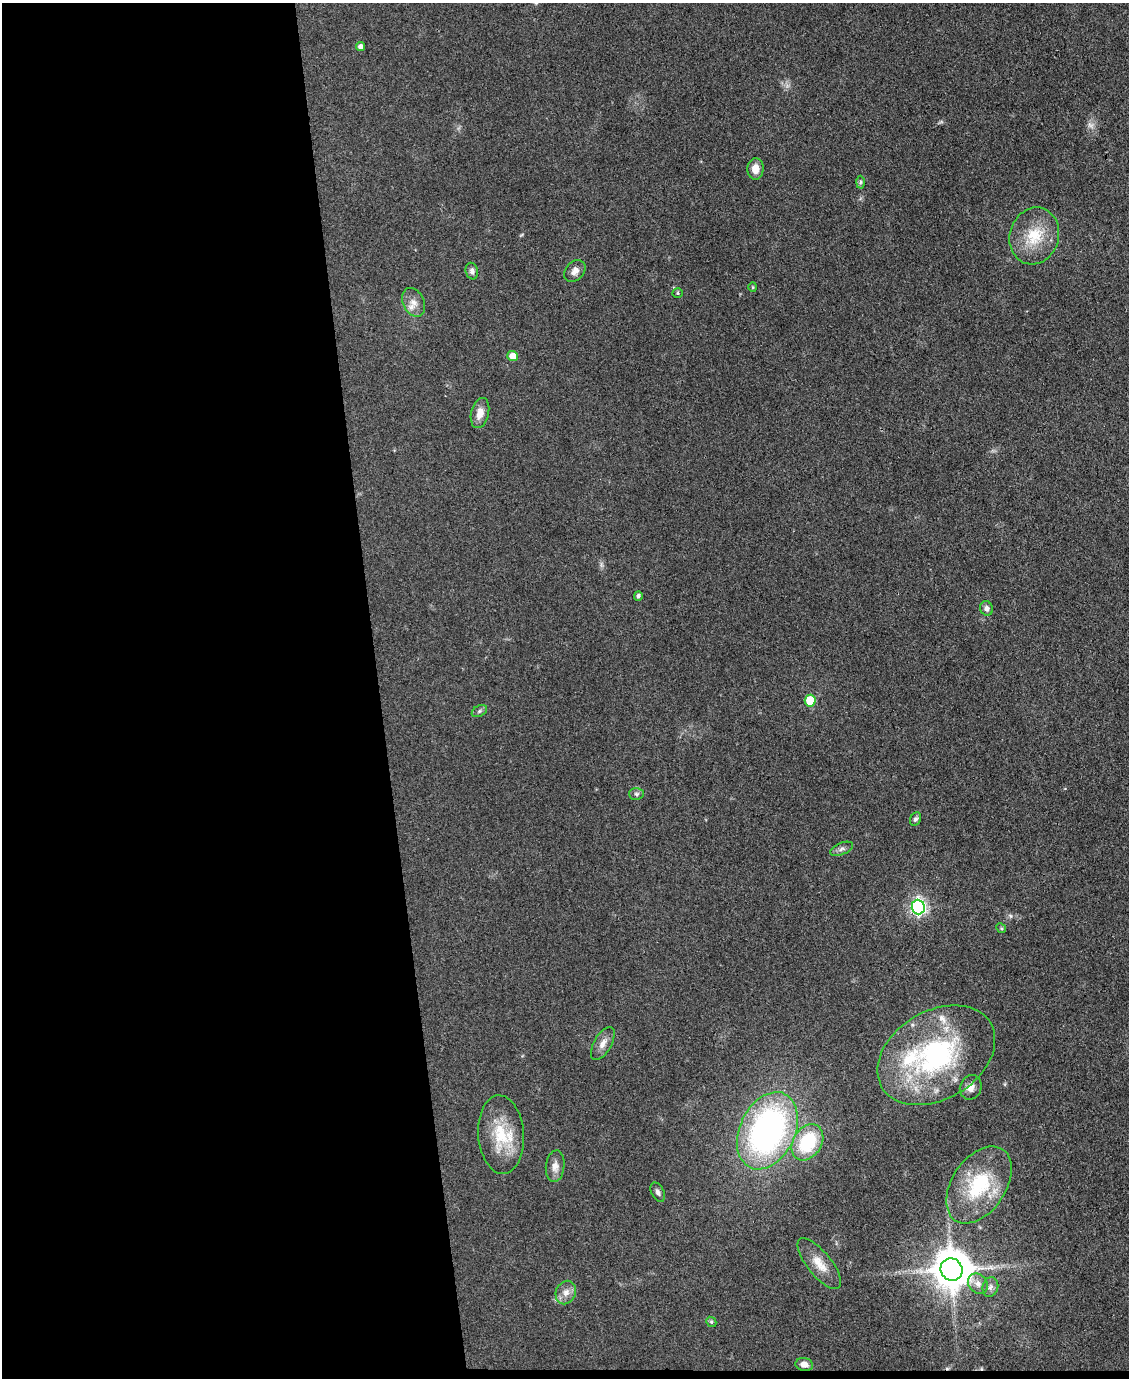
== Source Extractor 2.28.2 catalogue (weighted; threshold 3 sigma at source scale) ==
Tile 9 of 4 x 3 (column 1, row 3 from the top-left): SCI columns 1-1127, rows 232-1607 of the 4509 x 4485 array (HDU 1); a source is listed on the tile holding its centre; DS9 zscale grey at full resolution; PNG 1131 x 1380 px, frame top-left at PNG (2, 3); each listed source drawn as its Kron ellipse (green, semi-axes under 4 px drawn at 4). Shown black and unused: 34% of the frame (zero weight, under 3 of 4 exposures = <1% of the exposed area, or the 3 px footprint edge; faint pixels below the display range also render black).
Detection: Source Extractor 2.28.2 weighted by HDU 2 'WHT'; one run over the whole footprint, this tile lists its part. Background 0.0813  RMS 0.0064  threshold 0.0286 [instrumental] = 3 sigma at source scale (4.5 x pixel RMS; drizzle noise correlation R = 1.50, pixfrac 1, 0.05/0.05 arcsec/px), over >= 5 px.
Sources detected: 40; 1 too faint to see at this stretch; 1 cosmic-ray / hot-pixel residue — neither listed nor drawn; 2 inside a brighter listed object's ellipse — not listed separately; the other 36 listed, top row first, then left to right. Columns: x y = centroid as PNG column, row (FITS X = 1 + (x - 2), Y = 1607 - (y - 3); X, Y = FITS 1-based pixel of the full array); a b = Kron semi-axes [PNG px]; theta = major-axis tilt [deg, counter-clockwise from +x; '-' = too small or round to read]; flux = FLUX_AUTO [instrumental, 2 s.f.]
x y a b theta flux
361 46 5 4 - 2.5
755 169 11 8 86 5.9
860 182 6 4 89 1.1
1034 236 29 24 72 23
472 271 8 6 -76 2.2
575 271 12 9 47 3.9
753 287 4 4 - 0.65
678 293 5 4 - 0.82
414 302 15 10 -64 5.6
513 356 5 5 - 8
480 413 15 8 75 6.2
638 596 5 4 - 1.6
987 608 7 6 - 2.4
810 701 6 5 - 23
479 711 8 5 28 1.3
636 794 7 6 - 1.4
915 819 7 5 64 1.5
842 849 12 6 22 2.2
918 907 7 6 - 170
1001 928 5 4 - 0.8
603 1043 18 8 60 5
936 1055 63 44 31 120
971 1087 12 10 67 4.3
767 1131 41 27 65 190
501 1135 39 23 -86 28
807 1142 19 14 58 38
555 1166 16 9 84 4.6
979 1185 43 27 56 47
658 1192 10 6 -62 2.1
819 1264 31 12 -51 11
951 1269 11 10 - 2100
978 1284 11 9 -47 4.1
990 1287 10 7 76 2.6
566 1292 12 10 68 4.7
711 1322 5 4 - 0.9
804 1365 9 6 -10 3.7